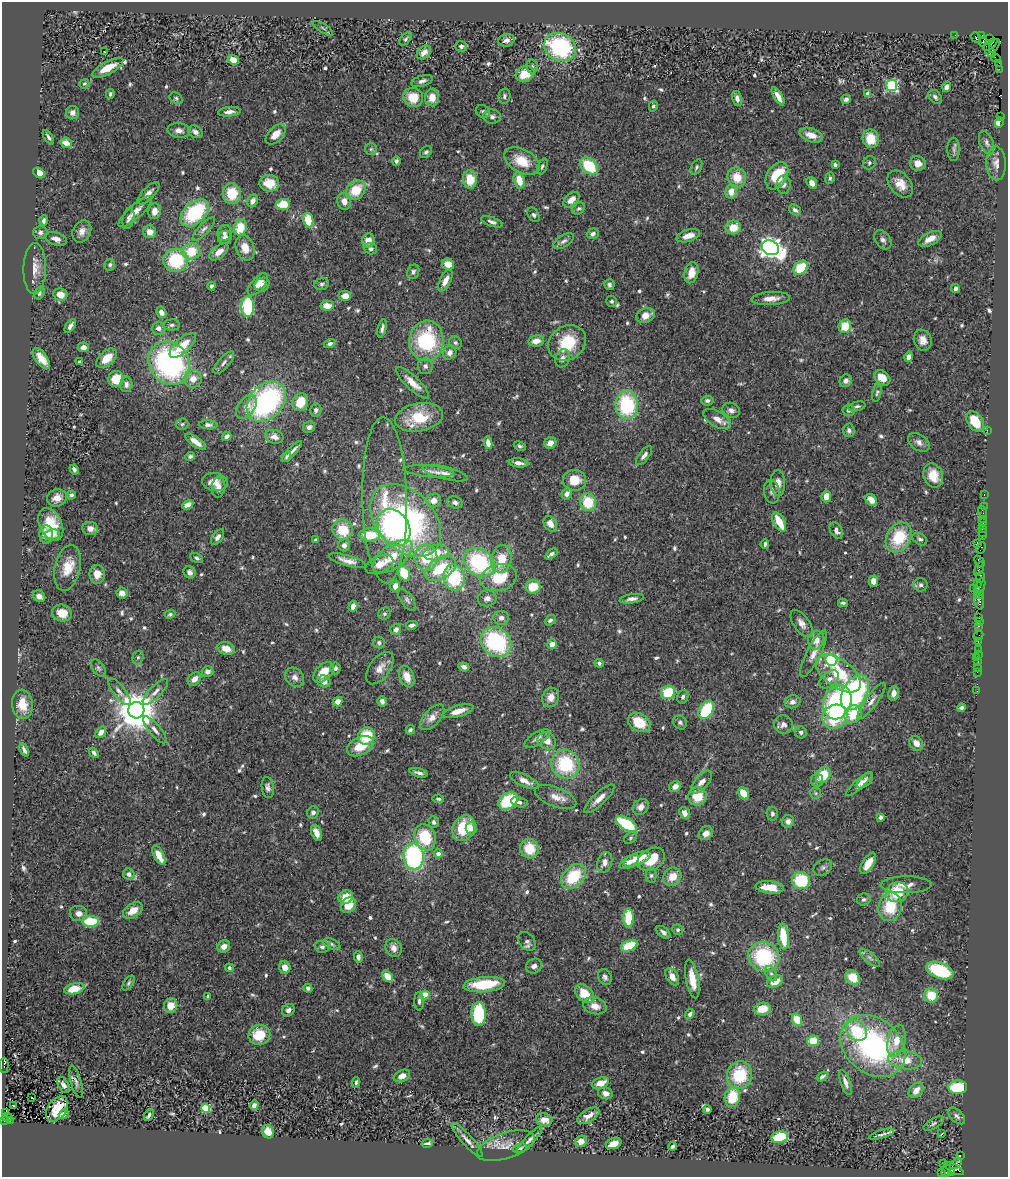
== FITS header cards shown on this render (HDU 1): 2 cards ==
NAXIS1  =                 1006
NAXIS2  =                 1175

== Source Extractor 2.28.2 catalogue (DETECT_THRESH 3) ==
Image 1006 x 1175 px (HDU 1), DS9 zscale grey, 1 PNG px = 1 image px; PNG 1010 x 1179 px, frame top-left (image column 1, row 1175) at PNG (2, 2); each listed source drawn as its Kron ellipse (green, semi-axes under 4 px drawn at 4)
Background 0.694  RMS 0.03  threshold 0.0909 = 3 sigma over >= 5 px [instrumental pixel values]
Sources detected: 649; of the 649, the 500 brightest by FLUX_AUTO listed and drawn (149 fainter detections omitted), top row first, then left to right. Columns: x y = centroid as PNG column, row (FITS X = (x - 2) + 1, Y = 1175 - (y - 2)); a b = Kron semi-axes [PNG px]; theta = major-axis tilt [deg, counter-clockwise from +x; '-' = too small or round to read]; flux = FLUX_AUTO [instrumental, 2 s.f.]
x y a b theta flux
323 28 12 3 -32 3.9
955 35 2 2 - 10
981 36 4 3 - 60
976 38 6 3 -50 7.2
406 39 8 5 47 4.5
989 39 3 3 - 27
506 40 8 6 16 12
983 42 5 3 - 480
990 45 8 3 35 730
461 46 6 5 - 6.1
994 46 8 3 58 69
560 47 16 13 -25 260
104 51 3 3 - 27
990 51 8 4 -54 260
424 52 8 6 41 16
996 58 5 2 - 20
233 60 6 4 -23 32
999 63 4 3 - 39
532 66 7 5 -77 4.8
108 68 17 6 28 41
999 69 2 2 - 11
525 74 9 8 - 46
422 81 11 5 17 8.7
84 84 5 4 - 3.8
892 86 5 5 - 280
947 87 5 4 - 14
110 94 5 3 - 3.8
868 94 4 4 - 19
504 96 7 6 - 5.7
778 96 10 4 -59 15
413 97 10 9 - 46
432 97 9 7 83 26
935 97 8 5 -47 6.1
176 98 7 5 -29 4.1
737 98 7 5 -75 9.6
846 99 5 4 - 6.3
653 106 5 4 - 4.8
483 111 7 6 - 4.5
229 112 11 5 6 9.9
72 113 6 6 - 12
1000 116 3 2 - 29
492 117 9 7 -5 7.9
999 122 5 3 - 80
179 130 11 7 -8 12
195 132 8 5 -31 11
276 134 12 7 47 23
811 135 12 7 -18 21
48 137 8 4 -56 5.5
871 139 9 8 - 39
66 143 6 5 - 22
987 143 12 6 -68 8.7
371 149 6 6 - 3.9
954 149 11 6 -90 6.4
426 152 7 5 43 4.5
396 161 4 4 - 5.1
522 161 19 11 -29 51
869 163 7 6 - 4.7
918 163 8 7 - 18
996 163 17 9 -88 16
835 165 4 3 - 4.9
542 166 8 4 68 4.3
589 166 10 7 -41 94
696 167 8 5 62 4.5
39 173 6 4 -33 31
777 176 15 9 58 66
737 177 10 9 - 37
830 178 6 4 82 4.4
470 179 9 7 -82 42
519 180 8 5 -75 32
269 183 10 8 -10 39
812 183 6 5 - 13
900 184 15 10 -48 26
784 185 9 7 90 7.9
356 190 11 8 44 53
731 192 7 6 - 21
148 193 14 6 46 13
232 194 10 9 - 55
571 200 9 6 42 15
253 201 6 5 - 14
344 201 8 7 - 15
283 204 7 5 9 52
579 208 7 5 40 4.4
795 210 6 4 -37 6.5
154 211 8 6 81 16
135 212 22 6 42 19
195 213 17 10 43 160
534 215 8 5 -57 4.8
128 219 11 5 77 7.1
308 220 7 5 -79 51
44 221 5 4 - 4.8
492 222 11 4 -19 7.2
240 227 8 6 72 51
733 227 8 7 - 32
204 229 15 5 45 8.6
82 231 11 9 63 15
40 232 7 6 - 6.7
150 232 6 6 - 20
224 233 8 6 69 7.8
593 234 6 5 - 7.3
688 236 12 6 17 21
225 237 7 6 - 8.3
56 239 11 6 -17 12
930 239 12 6 27 21
368 240 7 6 - 20
883 240 10 7 -54 8.9
564 241 11 6 33 7.6
245 248 13 9 -71 27
770 248 9 7 -23 1500
371 249 6 5 - 6.8
191 251 9 8 - 54
219 252 11 6 39 17
176 260 12 11 - 120
448 264 6 5 - 25
110 265 6 5 - 4.7
801 268 8 6 46 72
35 269 25 11 89 28
413 272 7 6 - 6.3
691 273 11 6 76 23
445 280 12 5 63 20
258 284 13 6 50 19
262 284 7 6 - 11
322 284 7 6 - 5.6
609 285 5 5 - 5.4
212 286 4 3 - 4.7
955 289 4 3 - 6.4
39 293 7 5 68 4.5
60 295 7 6 - 27
345 296 6 5 - 18
771 299 19 6 4 19
612 301 5 5 - 4.8
327 306 6 5 - 26
248 307 10 6 -89 160
161 312 6 4 -60 11
645 315 9 7 25 21
172 325 8 5 1 4.9
70 326 8 4 55 9
845 326 7 6 - 40
158 328 7 6 - 8.8
382 328 9 3 76 6.6
923 340 10 9 - 16
426 341 20 17 83 180
536 341 8 6 9 20
330 343 6 4 15 6.4
455 343 6 6 - 4.5
567 343 20 16 33 83
183 345 16 7 43 41
83 347 6 4 4 11
450 353 7 6 - 13
909 357 5 4 - 9.8
41 358 12 6 -54 23
107 358 12 7 41 33
562 358 9 7 69 9.8
80 362 3 3 - 5.5
169 363 23 19 -54 430
224 363 14 5 48 7.9
425 366 8 7 - 7.6
882 378 9 6 -40 27
116 379 8 7 - 44
193 379 9 8 - 20
846 381 6 6 - 8.3
413 383 22 6 -43 26
126 384 7 6 - 9.2
877 393 9 4 79 4.2
707 401 6 5 - 5.7
266 402 22 16 48 390
300 402 9 7 62 45
627 405 14 11 -85 170
857 406 9 4 13 5.3
246 407 13 8 53 16
316 410 6 5 - 6.1
731 410 9 7 -20 9.5
849 410 6 6 - 4.9
419 417 24 14 10 83
717 419 15 7 -30 18
975 421 11 7 -57 55
182 424 6 5 - 4.5
208 425 9 4 -5 5.7
309 427 6 5 - 8.3
849 430 7 6 - 7
987 430 2 2 - 24
227 436 5 3 - 7.4
274 437 9 6 -13 12
196 442 12 5 -36 18
919 442 12 8 -35 11
488 443 6 4 -80 16
550 443 6 5 - 16
520 446 6 4 -23 3.8
292 451 14 3 47 9.9
190 456 5 4 - 5.7
644 456 11 5 52 8.9
286 457 6 4 60 4.1
518 463 10 4 -6 11
74 469 5 3 - 4.9
429 471 25 5 -5 15
445 473 23 6 -14 15
933 475 12 9 -71 36
575 480 12 10 -5 40
215 482 13 9 -8 21
778 483 13 7 -88 14
219 487 11 6 83 10
772 491 12 7 -82 8.9
567 494 6 5 - 13
984 494 3 2 - 29
71 495 4 4 - 4.2
826 496 6 4 83 19
57 498 10 8 15 18
385 500 83 22 -89 130
434 500 7 7 - 16
871 500 6 5 - 22
455 502 7 6 - 8.5
588 502 8 8 - 68
188 505 6 4 27 21
984 506 2 2 - 22
983 512 6 2 -72 31
983 519 2 2 - 20
406 520 42 29 -47 510
779 522 10 6 -61 43
982 523 3 2 - 25
51 524 17 11 -65 60
550 524 8 6 -57 17
394 527 20 15 -56 320
90 529 8 6 -6 13
982 529 3 3 - 6.5
343 530 10 10 - 55
836 531 9 6 -60 8.7
982 532 3 2 - 32
46 534 9 7 -86 26
52 535 7 5 11 8
370 535 10 6 -2 65
982 535 3 2 - 9.3
218 537 9 5 53 9.5
899 537 16 12 58 85
920 539 8 5 -33 4.9
316 540 4 3 - 6.5
977 543 4 3 - 74
765 544 5 3 - 4.5
344 545 6 5 - 9.2
981 548 6 3 60 42
436 553 13 7 9 43
551 554 7 3 36 6.4
393 557 23 11 37 52
197 558 7 4 -26 4.6
426 558 13 11 -77 66
501 559 14 10 80 45
347 561 19 5 -16 16
979 561 6 3 -48 42
479 562 16 13 -37 200
379 564 15 8 25 25
68 568 23 12 78 44
441 569 17 10 32 87
979 569 7 3 63 120
190 572 6 5 - 8.6
404 573 7 5 -66 76
97 574 9 7 89 20
454 577 13 11 -81 140
980 577 5 3 - 120
499 578 18 13 14 74
873 581 5 4 - 15
977 583 2 2 - 22
921 585 7 6 - 6
395 586 5 4 - 16
980 586 8 3 71 98
533 587 7 6 - 54
974 589 2 2 - 14
122 593 6 5 - 16
977 593 3 2 - 30
980 595 4 2 - 32
39 596 6 5 - 10
487 598 9 8 - 11
632 599 12 4 7 8.6
407 600 12 6 -55 6.6
979 601 8 4 -78 150
843 603 5 3 - 3.9
353 606 5 4 - 13
62 613 10 8 -13 34
170 614 5 4 - 4
384 614 6 6 - 4.8
501 618 8 7 - 9.5
978 618 3 3 - 51
550 620 6 4 40 5.7
979 621 3 2 - 32
802 623 16 8 -55 14
412 625 6 4 13 7.3
978 626 3 2 - 27
396 629 6 5 - 9.2
978 636 5 2 - 24
816 640 9 8 - 20
496 642 16 14 -38 230
978 642 3 2 - 23
379 643 6 5 - 5.4
552 644 5 4 - 18
226 648 9 6 -16 25
978 650 3 2 - 23
814 654 26 7 63 19
978 654 2 2 - 7.8
138 657 7 5 74 4.2
976 657 2 2 - 8.3
831 660 6 6 - 350
978 661 3 3 - 43
599 663 4 4 - 4.6
464 667 5 4 - 9.3
977 667 2 2 - 9
98 668 10 6 -53 5.5
335 668 6 5 - 5.9
380 668 18 10 54 20
207 671 6 5 - 8.9
323 672 12 7 47 35
977 672 2 2 - 16
838 673 26 14 -36 75
295 677 10 8 -48 12
407 677 11 7 -68 26
194 679 8 5 44 14
829 679 11 7 39 12
324 682 7 6 - 14
977 691 2 2 - 4.5
119 692 16 6 -52 10
155 692 17 6 46 11
668 692 7 6 - 73
855 693 19 12 60 410
894 693 7 5 80 12
551 697 10 8 67 18
683 697 7 5 73 5.6
382 701 5 4 - 8.2
872 701 22 6 54 15
338 702 5 4 - 20
793 702 8 6 15 8.8
837 702 17 13 68 250
22 704 15 10 -86 32
962 708 4 4 - 5.6
136 710 8 8 - 7700
706 710 10 6 59 120
458 711 16 5 17 25
853 714 9 8 - 60
432 717 15 8 47 19
835 717 13 11 35 100
639 722 12 9 -31 52
680 722 7 6 - 5
783 724 9 9 - 11
155 730 17 6 -50 12
410 730 5 4 - 4.7
101 732 6 4 51 13
801 732 6 5 - 5.4
366 736 9 8 - 74
537 739 14 6 32 11
547 741 9 8 - 18
916 743 8 6 -51 16
360 746 14 9 25 42
24 750 7 3 -65 5.3
94 753 6 4 -50 5
565 764 15 14 - 130
418 773 9 3 -16 6.9
823 775 8 7 - 50
817 780 6 6 - 6.7
525 781 16 6 -25 16
865 781 10 5 44 7.3
702 782 14 6 49 12
859 784 17 5 42 12
675 786 6 5 - 13
268 788 10 6 -83 8.3
744 793 6 5 - 43
816 793 6 5 - 4.1
697 796 9 9 - 45
555 797 22 9 -21 21
438 799 6 3 -10 4.3
599 799 20 6 43 18
508 801 10 7 37 110
519 802 8 5 -12 5.4
641 807 9 7 43 12
313 813 6 5 - 5.9
685 813 6 5 - 15
772 814 7 5 -81 6.1
881 817 4 4 - 5.6
788 821 6 6 - 10
434 822 6 5 - 5.1
626 824 12 6 -33 93
464 828 13 10 60 78
471 828 6 5 - 11
316 833 8 5 -70 17
706 833 7 6 - 15
425 837 13 10 -71 100
631 838 7 5 42 4.6
529 849 10 9 - 52
438 854 4 4 - 14
159 855 10 5 -62 26
414 857 13 10 -85 290
637 859 14 6 20 33
651 859 14 10 29 57
605 862 10 7 71 13
629 862 11 5 31 17
868 863 12 5 58 30
823 867 10 7 32 6.5
129 874 6 5 - 7.9
651 875 7 5 89 4.4
573 876 14 10 45 88
672 877 10 8 44 28
801 880 9 8 - 100
906 885 25 8 1 20
770 887 14 6 -6 35
897 892 11 10 - 71
346 897 7 6 - 33
864 899 7 6 - 4.9
348 905 8 7 - 35
890 907 14 11 78 73
133 910 11 7 33 25
79 913 9 8 - 13
628 918 9 5 88 63
91 921 8 5 1 81
678 930 5 5 - 4
663 932 8 5 -41 6.5
783 937 13 5 -86 72
527 941 10 7 -49 8.4
332 944 9 5 -26 6
224 946 6 6 - 14
629 946 8 5 23 81
322 947 7 6 - 5.4
394 948 9 7 -57 13
358 957 6 4 -86 8.3
764 957 16 14 -27 170
870 958 13 5 -40 8.1
534 966 8 7 - 9.2
285 967 6 5 - 19
229 968 4 4 - 4.9
940 970 14 8 -20 160
771 974 8 5 -62 5.8
388 976 6 4 -47 29
605 977 8 6 -65 7.1
672 977 9 6 -59 18
853 977 8 6 -40 37
692 979 19 6 -79 36
775 982 8 5 24 29
129 983 8 4 54 4.2
484 985 21 7 6 91
308 988 4 4 - 5
74 989 10 5 13 48
584 994 11 7 -44 48
425 995 4 4 - 63
931 995 7 7 - 48
208 996 3 3 - 4.6
419 1001 9 4 -88 6
171 1006 7 6 - 26
595 1006 12 8 -15 20
762 1009 8 6 14 40
288 1010 7 6 - 6.7
479 1014 12 7 -89 130
690 1014 5 4 - 5.7
797 1020 6 4 -70 52
856 1030 11 9 -43 80
259 1035 11 10 - 59
813 1041 6 5 - 36
896 1041 16 8 77 33
873 1046 36 27 -40 430
905 1060 17 9 -7 39
4 1065 7 2 90 220
740 1075 14 12 74 92
402 1076 9 5 25 18
822 1077 6 4 33 4.5
76 1082 16 5 -74 7.7
356 1082 5 3 - 4.3
600 1083 9 5 19 26
846 1083 13 5 -70 12
63 1085 9 5 -58 8.8
958 1087 9 7 4 90
916 1090 9 6 49 19
605 1093 7 6 - 12
732 1097 10 7 81 56
32 1098 3 3 - 47
254 1105 5 4 - 8.7
13 1106 3 2 - 5.3
205 1108 4 4 - 94
57 1109 14 9 53 36
707 1109 4 4 - 5.3
5 1113 2 2 - 6.3
63 1114 5 4 - 13
149 1115 6 3 60 5.2
588 1116 12 6 31 19
957 1116 10 6 -43 6.5
7 1117 5 3 - 67
4 1120 4 2 - 160
10 1120 3 3 - 100
544 1120 8 6 -7 22
934 1123 11 5 30 4.9
268 1132 7 5 -63 24
942 1133 4 3 - 100
882 1134 13 4 17 6.7
779 1137 8 6 11 87
467 1140 22 5 -48 14
529 1140 18 4 46 9.8
581 1141 6 5 - 18
427 1143 6 3 11 5.5
614 1143 8 5 21 23
506 1146 30 13 18 34
673 1146 4 3 - 4.3
520 1148 7 4 16 4.1
960 1155 3 2 - 40
944 1163 2 2 - 13
956 1164 7 3 42 570
954 1169 10 4 -28 450
946 1171 6 4 72 120
941 1172 3 2 - 22
951 1172 3 3 - 74
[149 fainter detections neither listed nor drawn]